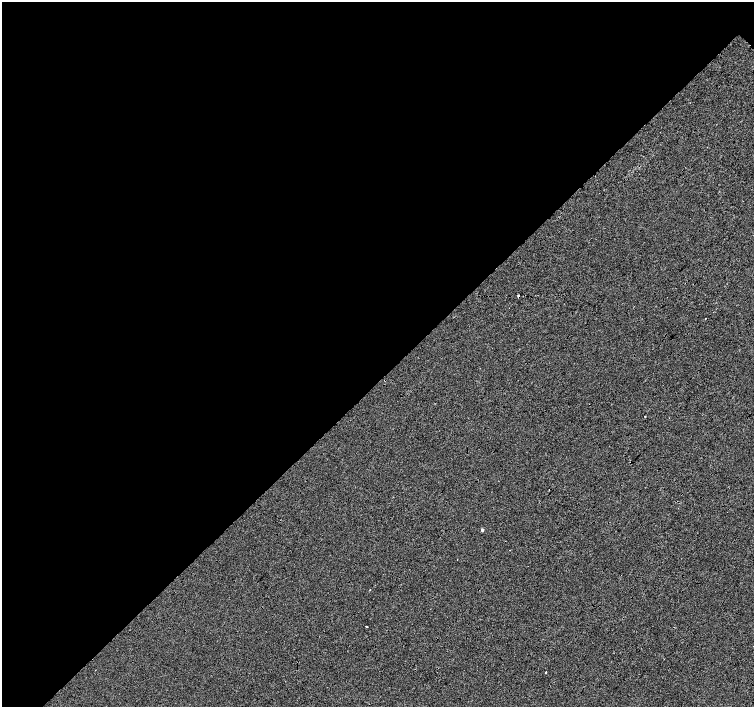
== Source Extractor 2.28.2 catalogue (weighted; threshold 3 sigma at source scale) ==
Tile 5 of 4 x 4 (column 1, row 2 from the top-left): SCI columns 8-1511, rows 3043-4451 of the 6027 x 6019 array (HDU 1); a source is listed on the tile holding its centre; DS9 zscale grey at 2 x 2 block average (1 PNG px = mean of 2 x 2 image px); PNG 756 x 709 px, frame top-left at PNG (2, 2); no overlay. Shown black and unused: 55% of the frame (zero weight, under 3 of 4 exposures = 2% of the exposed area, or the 3 px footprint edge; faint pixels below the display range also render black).
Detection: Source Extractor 2.28.2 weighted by HDU 2 'WHT'; one run over the whole footprint, this tile lists its part. Background -0.0011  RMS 0.0063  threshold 0.0285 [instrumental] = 3 sigma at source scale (4.5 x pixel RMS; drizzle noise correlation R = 1.50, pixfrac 1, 0.0396/0.0396 arcsec/px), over >= 5 px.
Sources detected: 6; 1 cosmic-ray / hot-pixel residue — not listed; the other 5 listed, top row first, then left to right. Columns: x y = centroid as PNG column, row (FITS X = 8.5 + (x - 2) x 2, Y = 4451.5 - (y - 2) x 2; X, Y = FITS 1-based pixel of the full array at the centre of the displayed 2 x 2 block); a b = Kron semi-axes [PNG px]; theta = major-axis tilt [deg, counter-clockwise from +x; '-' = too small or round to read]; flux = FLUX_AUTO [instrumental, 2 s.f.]
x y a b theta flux
518 296 3 2 - 4.7
645 416 2 2 - 2.1
482 530 3 3 - 4.6
367 627 2 2 - 1.8
545 672 2 2 - 4.9
Overlapping masked pixels (flux is a lower limit): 1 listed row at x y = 518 296